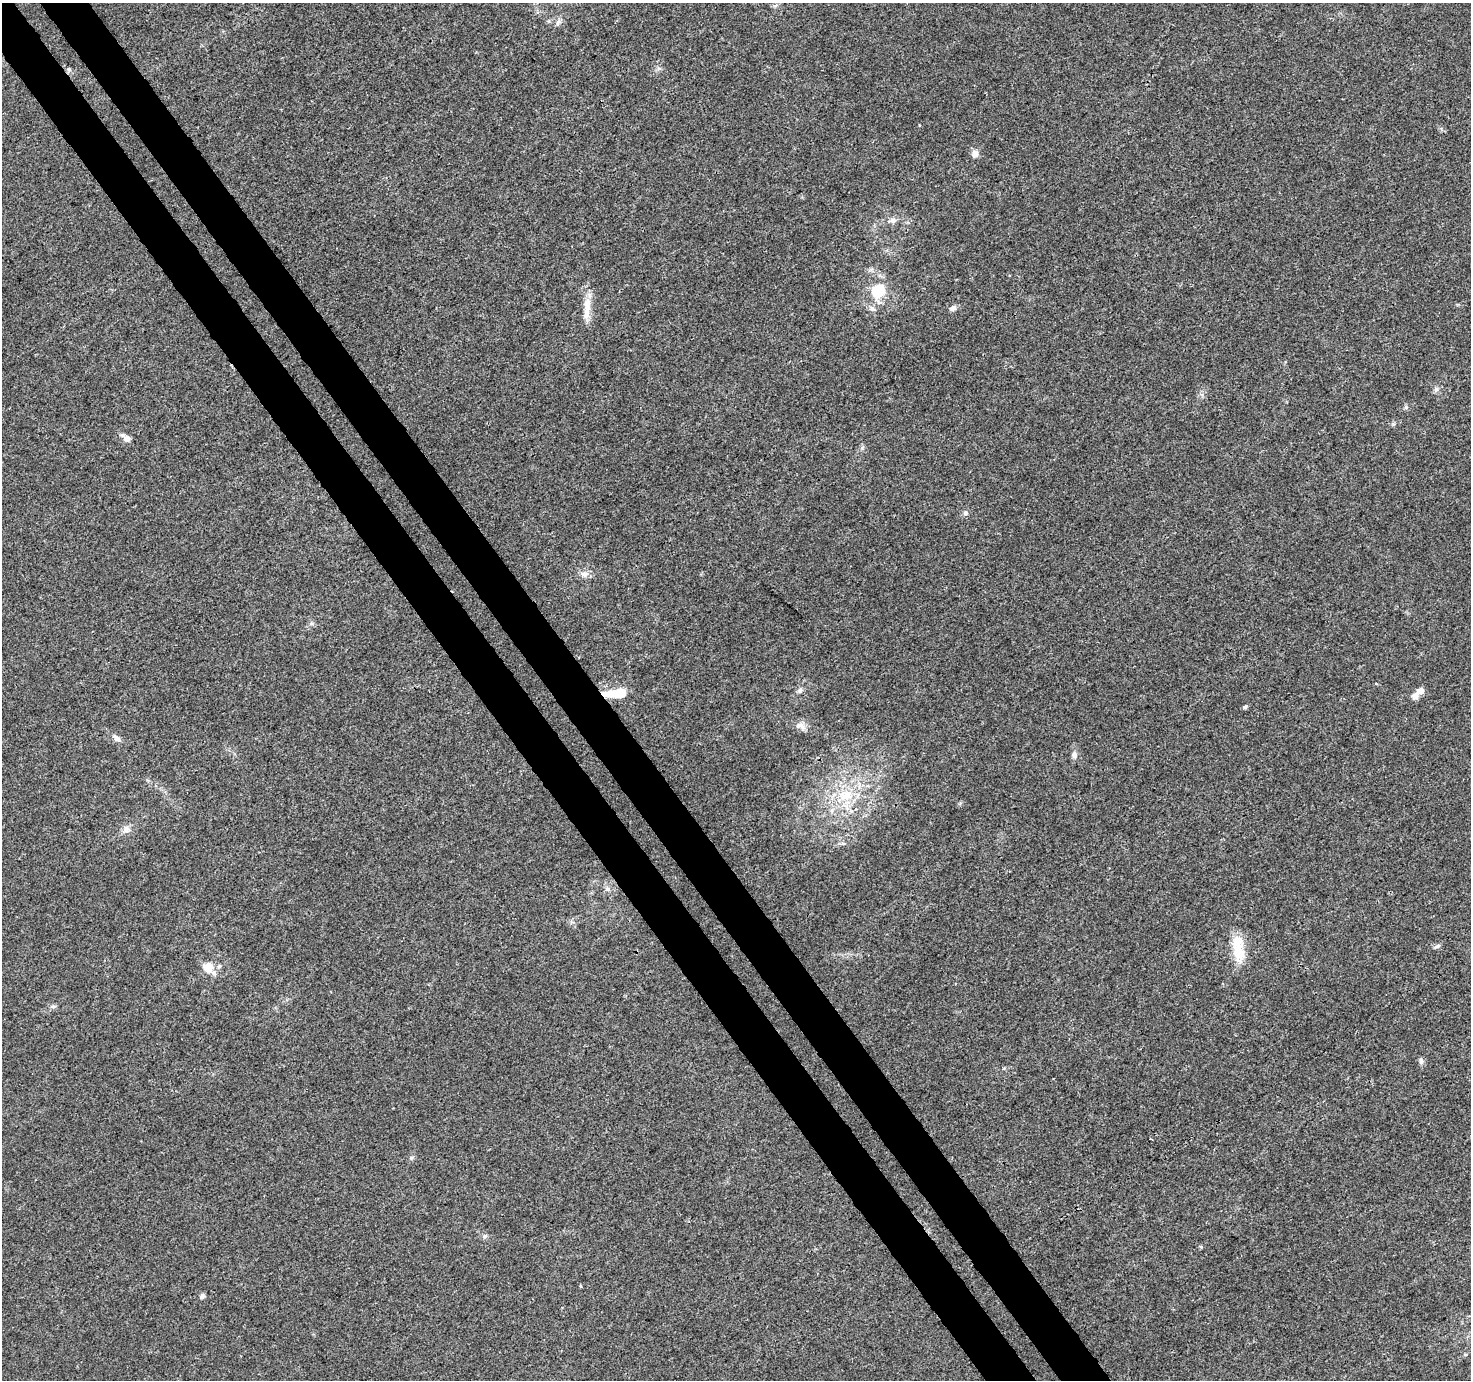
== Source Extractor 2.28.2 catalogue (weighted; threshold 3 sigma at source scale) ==
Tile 11 of 4 x 4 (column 3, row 3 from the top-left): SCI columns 2990-4458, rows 1536-2913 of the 5982 x 5889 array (HDU 1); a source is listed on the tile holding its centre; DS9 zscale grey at full resolution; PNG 1473 x 1382 px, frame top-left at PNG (2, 3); no overlay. Shown black and unused: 7% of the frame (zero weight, under 3 of 4 exposures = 5% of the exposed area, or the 3 px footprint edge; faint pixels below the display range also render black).
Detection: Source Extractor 2.28.2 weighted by HDU 2 'WHT'; one run over the whole footprint, this tile lists its part. Background 0.00969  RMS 0.0027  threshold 0.0121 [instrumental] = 3 sigma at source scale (4.5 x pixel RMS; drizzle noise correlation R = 1.50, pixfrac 1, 0.0396/0.0396 arcsec/px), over >= 5 px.
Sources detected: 34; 3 inside a brighter listed object's ellipse — not listed separately; the other 31 listed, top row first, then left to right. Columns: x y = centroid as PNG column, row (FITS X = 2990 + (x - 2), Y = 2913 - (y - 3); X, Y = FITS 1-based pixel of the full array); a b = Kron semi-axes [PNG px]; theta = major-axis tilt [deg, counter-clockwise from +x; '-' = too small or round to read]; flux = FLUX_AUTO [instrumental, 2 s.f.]
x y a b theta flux
558 22 9 5 63 0.82
69 70 6 4 -20 0.46
975 154 8 8 - 1.6
893 220 8 7 - 1.1
878 291 22 18 52 8.1
953 308 9 7 18 0.98
586 312 23 9 84 3.3
1436 389 7 4 -89 0.58
1406 407 6 5 - 0.47
126 438 11 7 -34 1.7
966 513 7 6 - 0.76
584 574 12 8 8 1.5
800 690 8 6 38 0.76
1421 691 5 5 - 2.8
617 693 24 8 4 7.6
1415 696 6 5 - 2.5
1245 707 5 5 - 0.4
798 725 12 7 21 1.3
116 738 11 7 -41 1.3
1074 755 9 7 76 1.1
846 795 23 17 7 8.9
126 829 11 10 - 1.5
608 889 7 5 -21 0.76
1438 946 9 4 26 0.56
1239 952 31 16 -75 7
208 967 12 11 - 3.9
53 1006 8 4 8 0.53
1421 1061 9 6 -83 0.8
484 1236 6 6 - 0.58
581 1286 3 3 - 0.35
202 1296 8 5 56 0.62
Overlapping masked pixels (flux is a lower limit): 1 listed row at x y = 617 693